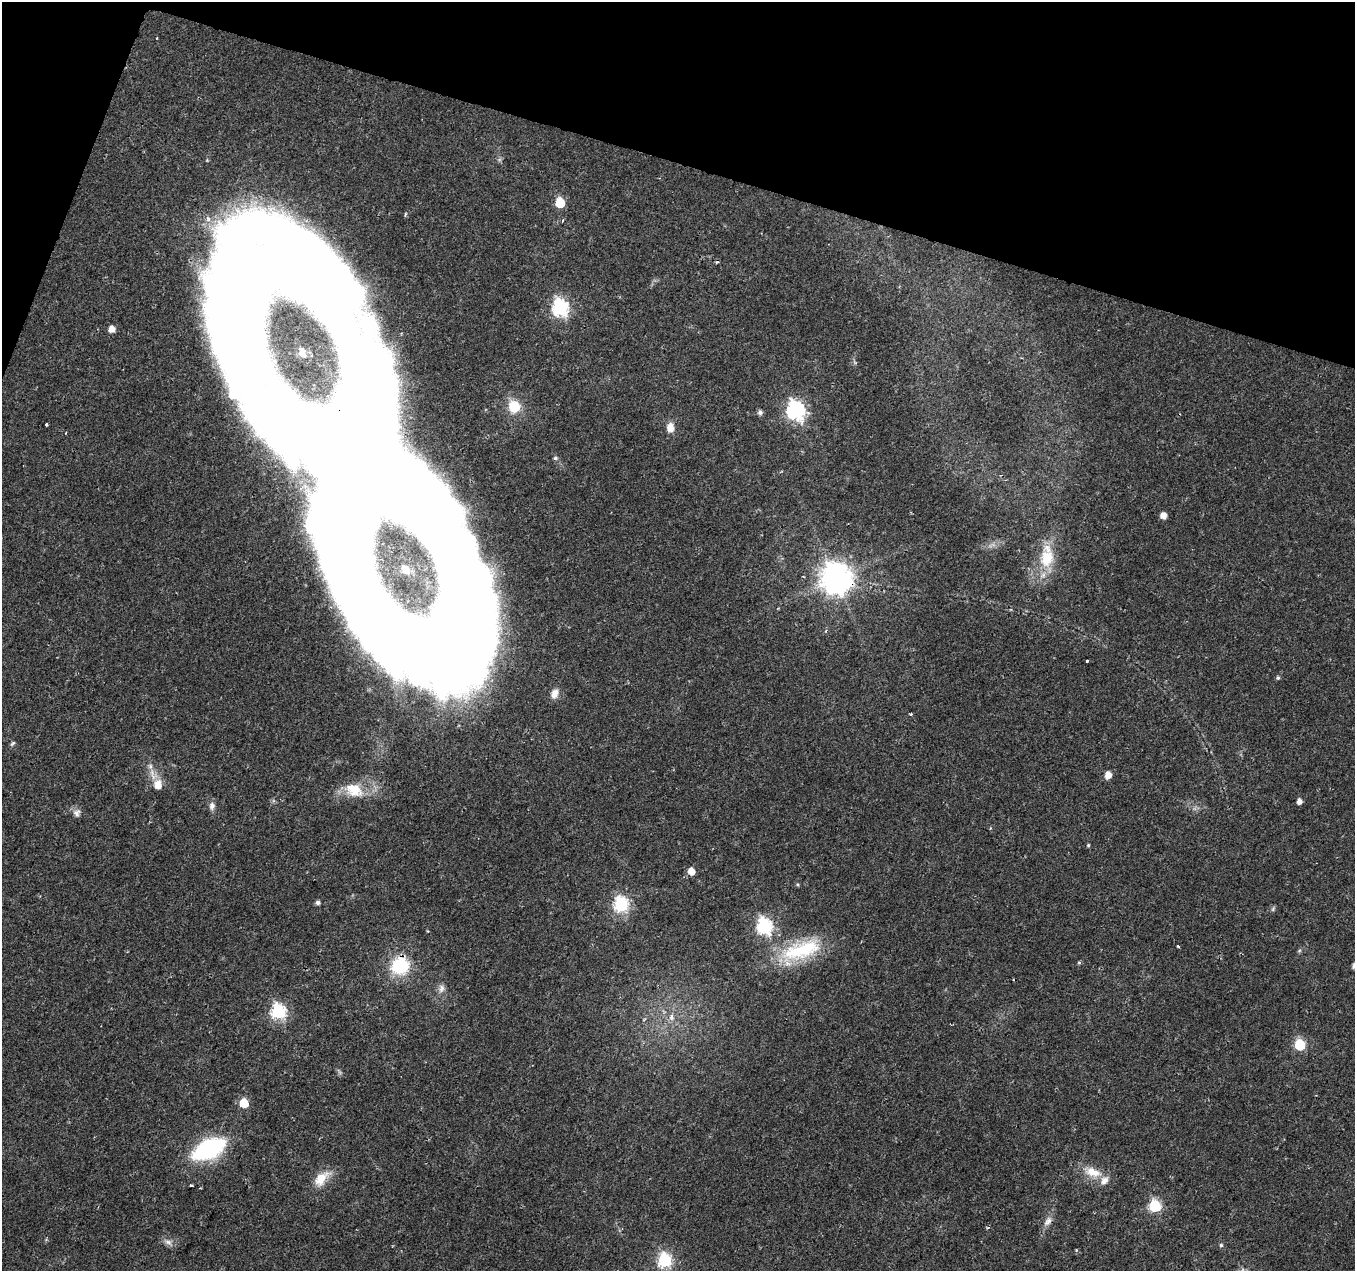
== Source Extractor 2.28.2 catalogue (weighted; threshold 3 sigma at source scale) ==
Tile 2 of 4 x 4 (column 2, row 1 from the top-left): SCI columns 1354-2706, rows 4025-5293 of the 5423 x 5572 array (HDU 1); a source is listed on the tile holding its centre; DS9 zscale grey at full resolution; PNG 1357 x 1273 px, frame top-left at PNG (2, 2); no overlay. Shown black and unused: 15% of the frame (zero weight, under 2 of 3 exposures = <1% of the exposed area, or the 3 px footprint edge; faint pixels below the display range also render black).
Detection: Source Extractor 2.28.2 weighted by HDU 2 'WHT'; one run over the whole footprint, this tile lists its part. Background 0.023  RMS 0.0028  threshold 0.0128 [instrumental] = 3 sigma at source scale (4.5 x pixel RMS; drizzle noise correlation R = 1.50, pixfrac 1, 0.0396/0.0396 arcsec/px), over >= 5 px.
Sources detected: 60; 4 inside a brighter object's white glare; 1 cosmic-ray / hot-pixel residue — not listed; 1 inside a brighter listed object's ellipse — not listed separately; the other 54 listed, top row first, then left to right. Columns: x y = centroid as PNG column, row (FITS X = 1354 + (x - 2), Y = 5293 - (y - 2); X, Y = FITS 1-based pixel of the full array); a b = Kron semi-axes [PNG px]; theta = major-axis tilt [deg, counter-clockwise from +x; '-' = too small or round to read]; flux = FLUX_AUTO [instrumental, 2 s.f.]
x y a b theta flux
560 203 6 6 - 14
405 214 5 4 - 0.41
563 220 4 3 - 0.34
235 283 175 55 86 210
560 308 8 7 - 69
112 329 6 6 - 2.8
514 406 10 9 - 8.4
796 411 8 7 - 94
760 412 6 5 - 1
46 425 3 3 - 0.5
670 427 11 9 -82 2.4
555 458 5 5 - 0.48
1163 515 5 5 - 2.3
1047 558 28 20 82 11
836 579 10 9 - 440
437 636 140 105 8 470
1087 661 3 3 - 1
1278 678 5 5 - 0.48
555 694 12 8 66 2.2
911 714 3 2 - 0.61
13 743 8 4 35 0.49
150 766 9 6 -77 1.2
1108 775 6 5 - 2.9
158 785 12 10 89 3.3
354 790 28 18 -21 7.8
1299 801 5 5 - 1.4
212 806 11 7 86 1.3
77 813 11 9 85 1.4
1088 845 4 4 - 0.32
691 871 6 5 - 3.2
318 902 5 4 - 0.87
621 905 7 7 - 50
1273 909 7 4 54 0.44
764 927 8 7 - 63
1178 946 3 3 - 0.53
801 950 58 23 21 21
1299 951 6 4 19 0.36
1079 962 5 5 - 0.35
400 966 18 17 - 16
441 988 12 8 80 1.5
278 1012 7 7 - 55
672 1017 10 5 -80 1.1
1300 1045 6 6 - 22
244 1103 6 6 - 8.2
209 1149 19 10 26 65
1093 1172 23 12 -16 5.2
321 1178 24 13 45 5.1
191 1185 3 3 - 0.51
1155 1206 6 6 - 29
1048 1221 14 9 55 1.9
988 1227 4 3 - 0.39
168 1242 11 7 -30 1.4
1221 1245 5 5 - 0.43
665 1260 7 6 - 45
Overlapping masked pixels (flux is a lower limit): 2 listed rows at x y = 836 579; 437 636